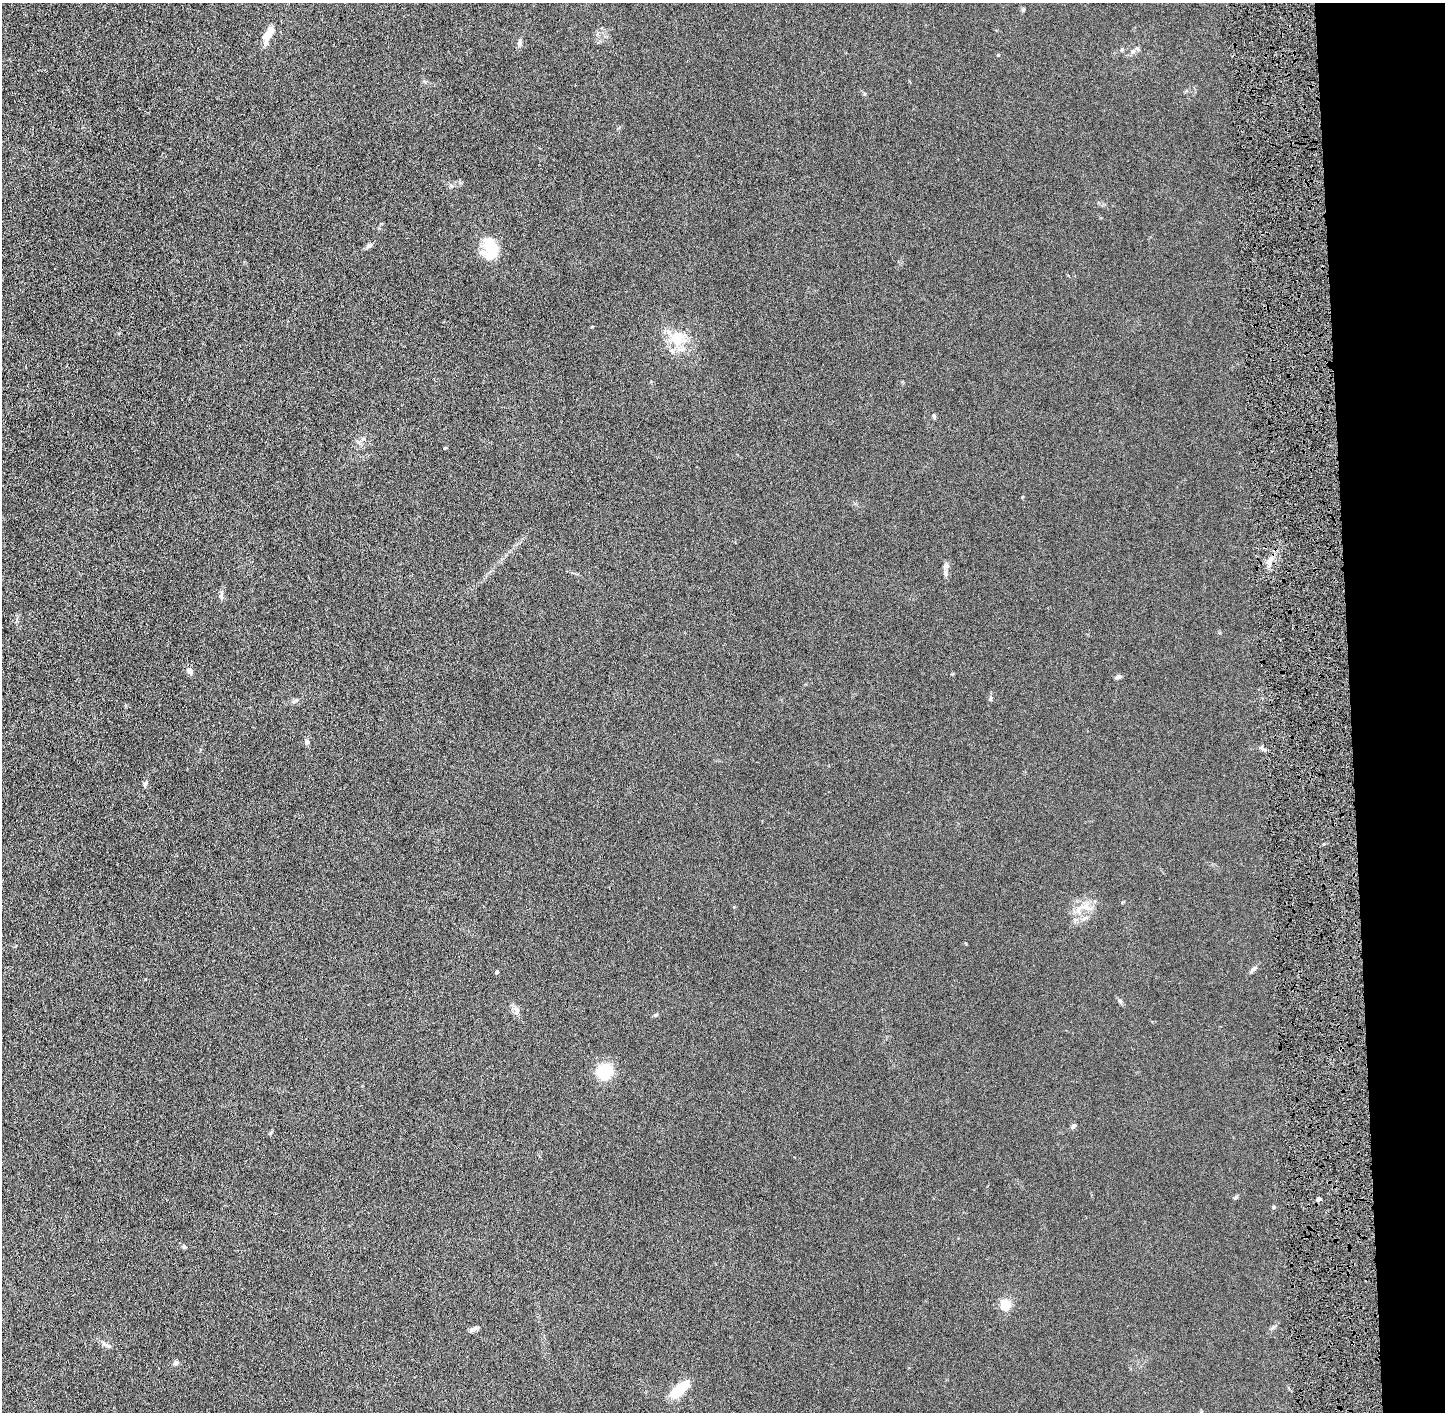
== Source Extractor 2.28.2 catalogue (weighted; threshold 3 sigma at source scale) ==
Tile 6 of 3 x 3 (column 3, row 2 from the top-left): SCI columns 2904-4346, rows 1416-2825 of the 4362 x 4242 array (HDU 1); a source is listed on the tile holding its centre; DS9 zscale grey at full resolution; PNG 1447 x 1414 px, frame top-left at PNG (2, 3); no overlay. Shown black and unused: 7% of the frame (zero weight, under 4 of 8 exposures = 1% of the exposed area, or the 3 px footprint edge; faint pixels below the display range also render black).
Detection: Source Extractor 2.28.2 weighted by HDU 2 'WHT'; one run over the whole footprint, this tile lists its part. Background 0.0136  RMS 0.0045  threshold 0.0183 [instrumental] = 3 sigma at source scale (4.09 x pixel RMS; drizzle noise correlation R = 1.36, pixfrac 0.8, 0.05/0.05 arcsec/px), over >= 5 px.
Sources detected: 37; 1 inside a brighter object's white glare — not listed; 2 inside a brighter listed object's ellipse — not listed separately; the other 34 listed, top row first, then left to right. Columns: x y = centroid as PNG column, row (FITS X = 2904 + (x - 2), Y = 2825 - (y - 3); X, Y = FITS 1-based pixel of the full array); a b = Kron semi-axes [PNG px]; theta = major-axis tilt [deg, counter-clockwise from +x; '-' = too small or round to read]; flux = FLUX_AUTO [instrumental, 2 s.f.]
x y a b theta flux
268 35 20 8 61 5.4
519 43 10 6 83 1.2
1133 51 8 6 90 1.1
451 186 6 4 -88 0.61
369 245 8 5 24 1.3
490 249 27 15 21 6.9
678 338 21 16 72 10
934 416 7 4 -79 0.66
445 448 5 3 - 0.34
946 573 11 4 -86 1.3
221 595 12 4 -88 1
190 671 9 7 -53 1.4
1118 677 7 5 8 1.3
990 698 6 4 89 0.57
307 741 7 6 - 0.98
145 784 8 5 62 0.82
1086 907 20 9 -7 4.4
1085 918 9 5 27 1.3
1254 969 10 5 42 1.2
497 972 4 3 - 0.82
1120 1001 6 5 - 0.75
516 1011 12 5 -90 1.5
656 1015 7 4 38 0.6
605 1071 14 11 38 17
1073 1126 7 5 59 0.93
1236 1197 6 4 71 0.52
1318 1199 5 4 - 0.9
1274 1207 5 4 - 0.47
184 1247 5 5 - 0.56
1006 1304 5 5 - 33
473 1329 10 6 28 1.3
109 1346 7 5 -16 0.99
176 1363 5 5 - 1.4
679 1390 19 8 44 16
Unlisted compact peaks at least as high as the median listed source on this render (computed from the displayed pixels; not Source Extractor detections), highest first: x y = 998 55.